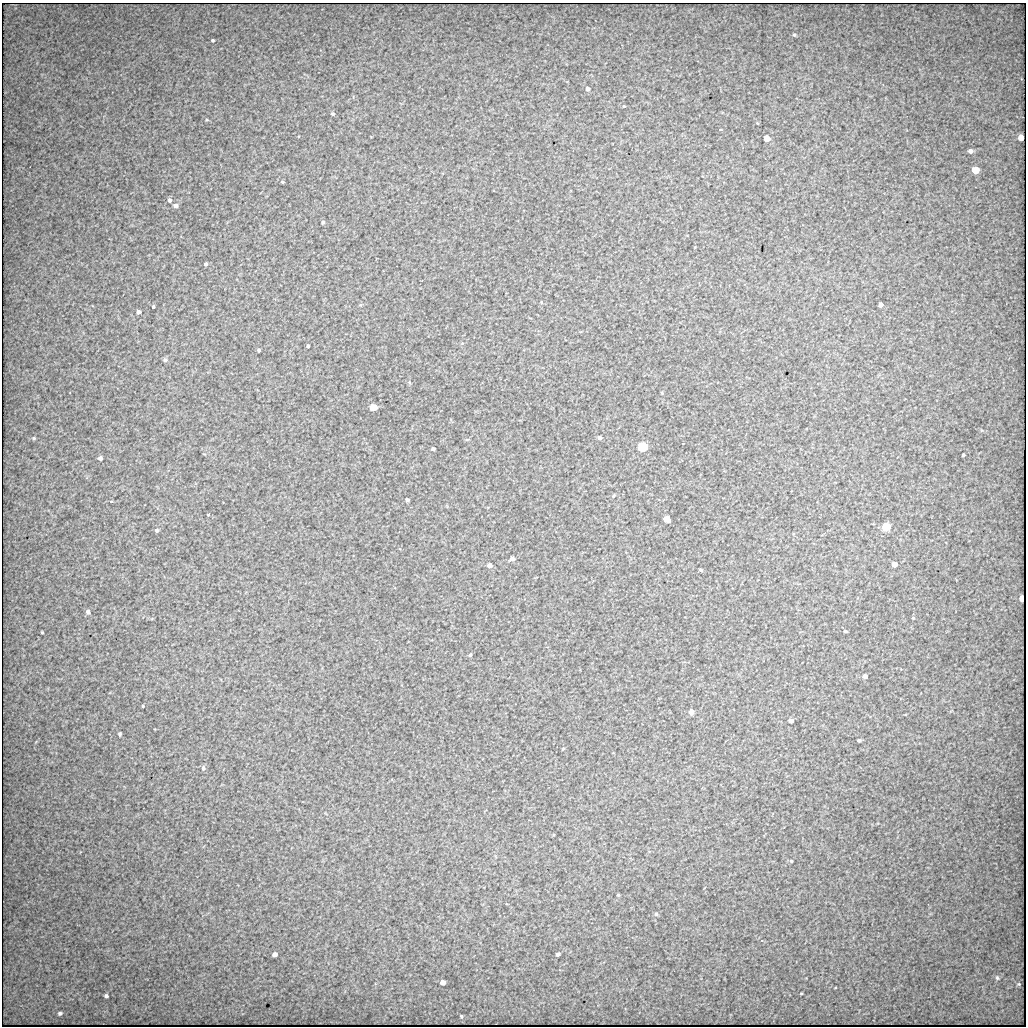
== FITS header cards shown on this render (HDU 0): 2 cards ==
NAXIS1  =                 1024 / length of data axis 1
NAXIS2  =                 1024 / length of data axis 2

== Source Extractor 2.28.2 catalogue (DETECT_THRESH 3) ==
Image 1024 x 1024 px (HDU 0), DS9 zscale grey, 1 PNG px = 1 image px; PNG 1028 x 1028 px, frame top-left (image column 1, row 1024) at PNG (2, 3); no overlay
Background 307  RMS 3.8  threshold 11.4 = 3 sigma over >= 5 px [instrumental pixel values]
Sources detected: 67; all 67 listed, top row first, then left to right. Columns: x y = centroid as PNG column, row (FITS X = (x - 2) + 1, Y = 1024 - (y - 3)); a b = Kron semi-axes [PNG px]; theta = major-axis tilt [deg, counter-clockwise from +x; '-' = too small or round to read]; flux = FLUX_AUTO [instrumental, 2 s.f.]
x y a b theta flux
794 35 5 5 - 440
213 40 3 3 - 360
587 88 4 4 - 940
624 106 3 2 - 180
333 114 4 4 - 490
757 123 4 2 - 190
720 130 3 3 - 210
1021 137 4 4 - 3900
767 138 5 4 - 4800
970 151 4 4 - 980
975 170 5 5 - 7600
282 182 5 4 - 310
169 200 4 4 - 660
175 206 5 5 - 690
323 222 4 4 - 370
206 264 4 3 - 470
881 305 4 4 - 1100
153 307 3 3 - 290
139 312 4 4 - 910
308 346 3 3 - 340
259 350 3 3 - 360
165 360 5 5 - 630
373 407 5 5 - 6700
34 438 5 4 - 430
600 438 4 3 - 670
643 447 5 5 - 21000
433 449 4 3 - 580
963 455 3 3 - 370
100 458 4 4 - 1000
613 496 4 3 - 250
407 500 4 3 - 550
111 501 4 3 - 430
208 515 3 3 - 510
667 519 5 4 - 4900
886 527 5 5 - 15000
157 530 5 5 - 640
400 549 3 3 - 190
512 559 5 5 - 1200
894 564 4 4 - 2400
490 565 5 5 - 1400
701 570 5 3 - 380
1022 598 4 3 - 1400
88 612 5 5 - 790
913 618 3 3 - 1000
845 631 4 3 - 520
42 632 3 2 - 250
470 655 5 4 - 340
865 676 4 4 - 1200
143 706 3 2 - 250
691 712 4 4 - 1600
791 721 4 4 - 950
120 734 4 3 - 420
859 740 4 3 - 560
563 749 5 3 - 230
203 768 6 5 - 610
791 861 3 2 - 280
618 895 4 4 - 320
656 914 6 5 - 450
275 954 4 4 - 1300
558 954 4 3 - 690
997 978 7 5 -57 550
442 982 4 4 - 1800
1019 984 5 4 - 340
801 994 4 2 - 190
106 996 4 3 - 640
60 1013 4 3 - 480
461 1016 3 2 - 250